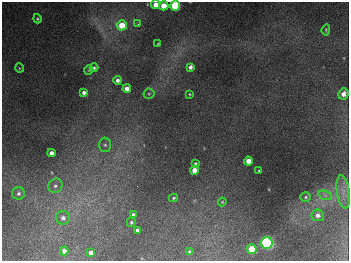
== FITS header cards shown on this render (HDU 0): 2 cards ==
NAXIS1  =                  347
NAXIS2  =                  259

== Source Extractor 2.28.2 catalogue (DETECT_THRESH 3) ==
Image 347 x 259 px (HDU 0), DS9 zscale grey, 1 PNG px = 1 image px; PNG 351 x 263 px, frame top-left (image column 1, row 259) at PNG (2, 2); each listed source drawn as its Kron ellipse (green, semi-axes under 4 px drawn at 4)
Background 674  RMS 50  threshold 151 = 3 sigma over >= 5 px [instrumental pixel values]
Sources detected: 41; all 41 listed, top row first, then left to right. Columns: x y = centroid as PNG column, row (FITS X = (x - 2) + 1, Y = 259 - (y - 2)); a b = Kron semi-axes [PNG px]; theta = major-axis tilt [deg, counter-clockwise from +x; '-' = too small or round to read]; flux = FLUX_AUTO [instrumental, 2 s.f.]
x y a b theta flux
156 5 4 4 - 42000
164 6 4 4 - 63000
175 6 5 5 - 260000
37 19 4 4 - 4200
138 24 3 3 - 3600
122 25 5 5 - 76000
326 30 5 3 - 4000
158 44 3 2 - 2400
190 67 4 4 - 12000
19 68 5 3 - 3200
94 68 4 4 - 6300
89 70 5 3 - 2700
117 80 4 4 - 12000
127 89 4 4 - 23000
84 93 4 4 - 12000
149 94 5 5 - 4900
190 94 3 2 - 2800
343 94 6 5 - 19000
105 145 7 6 - 9200
51 153 4 4 - 16000
248 161 4 4 - 37000
195 163 3 3 - 4900
195 170 4 4 - 40000
259 171 3 2 - 2900
55 186 7 6 - 11000
343 192 17 6 -82 28000
19 193 6 6 - 9500
325 195 7 4 -18 10000
306 197 5 4 - 5100
173 198 5 3 - 4500
222 202 4 4 - 3300
133 215 4 4 - 13000
318 215 6 6 - 15000
63 218 7 6 - 15000
131 222 4 4 - 5500
137 230 4 3 - 9700
267 243 6 5 - 880000
252 249 5 4 - 120000
64 251 4 4 - 19000
189 252 3 3 - 6000
91 253 4 4 - 20000
At the frame edge (FLAGS 8, measured only in part): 2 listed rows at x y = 156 5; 175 6